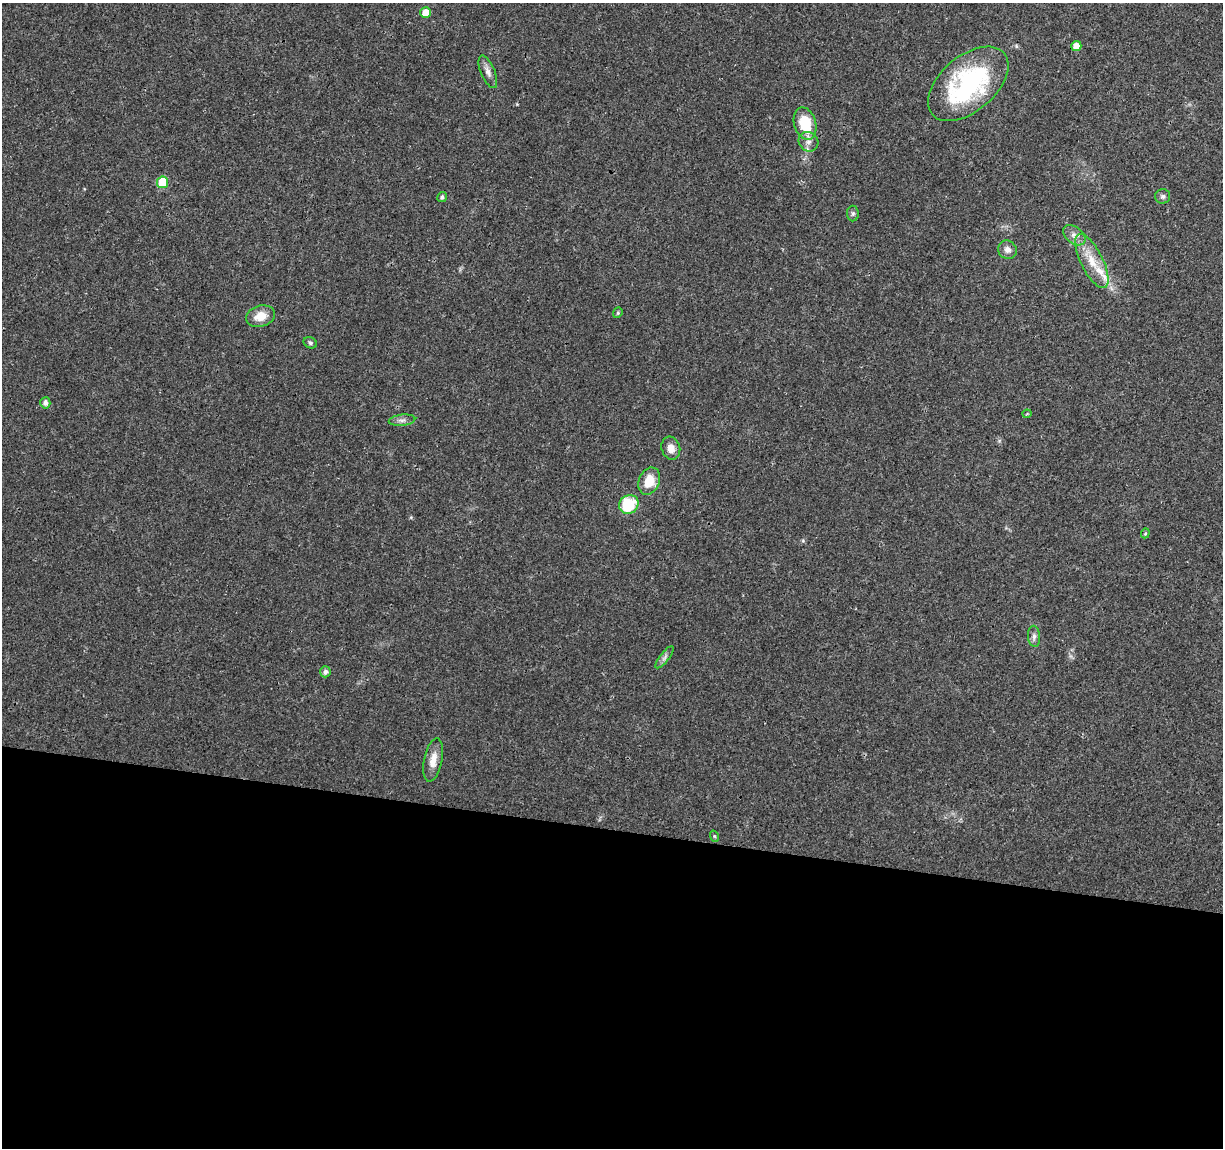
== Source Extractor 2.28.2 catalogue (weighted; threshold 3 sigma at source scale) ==
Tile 14 of 4 x 4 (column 2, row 4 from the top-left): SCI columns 1226-2446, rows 228-1373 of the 4896 x 5099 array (HDU 1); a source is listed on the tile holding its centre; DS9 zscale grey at full resolution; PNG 1225 x 1150 px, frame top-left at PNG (2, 3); each listed source drawn as its Kron ellipse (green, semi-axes under 4 px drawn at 4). Shown black and unused: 28% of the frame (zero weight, under 3 of 4 exposures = <1% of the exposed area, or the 3 px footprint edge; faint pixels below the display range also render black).
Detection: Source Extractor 2.28.2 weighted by HDU 2 'WHT'; one run over the whole footprint, this tile lists its part. Background 0.0204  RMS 0.0029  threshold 0.0131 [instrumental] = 3 sigma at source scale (4.5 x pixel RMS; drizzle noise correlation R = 1.50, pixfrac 1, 0.0396/0.0396 arcsec/px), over >= 5 px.
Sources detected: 30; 2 inside a brighter listed object's ellipse — not listed separately; the other 28 listed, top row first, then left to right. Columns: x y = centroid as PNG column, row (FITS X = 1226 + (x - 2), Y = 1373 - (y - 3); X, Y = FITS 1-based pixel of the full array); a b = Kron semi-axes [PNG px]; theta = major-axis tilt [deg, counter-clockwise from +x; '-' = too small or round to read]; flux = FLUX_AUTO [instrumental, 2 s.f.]
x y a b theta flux
426 13 5 5 - 4.2
1076 46 5 5 - 2.7
488 72 17 7 -68 1.7
968 84 47 27 40 43
805 124 17 11 -74 9.7
808 142 10 9 - 1.7
163 182 6 5 - 12
1163 196 7 7 - 0.78
442 197 5 5 - 0.71
853 213 8 6 89 0.63
1074 235 13 8 -38 1.8
1007 250 9 9 - 1.6
1092 261 30 11 -63 6.7
618 313 5 4 - 0.49
260 316 14 10 18 4.3
310 343 7 5 -29 0.6
45 403 6 5 - 1.2
1027 414 4 4 - 0.4
402 420 13 5 6 1.2
671 448 12 9 -73 2.5
649 481 14 10 68 5.6
629 504 10 9 - 12
1145 533 5 4 - 0.34
1034 636 10 6 -85 1.1
665 657 13 4 53 1
325 672 5 5 - 1.1
433 760 22 9 79 3.4
714 836 6 3 -71 0.33